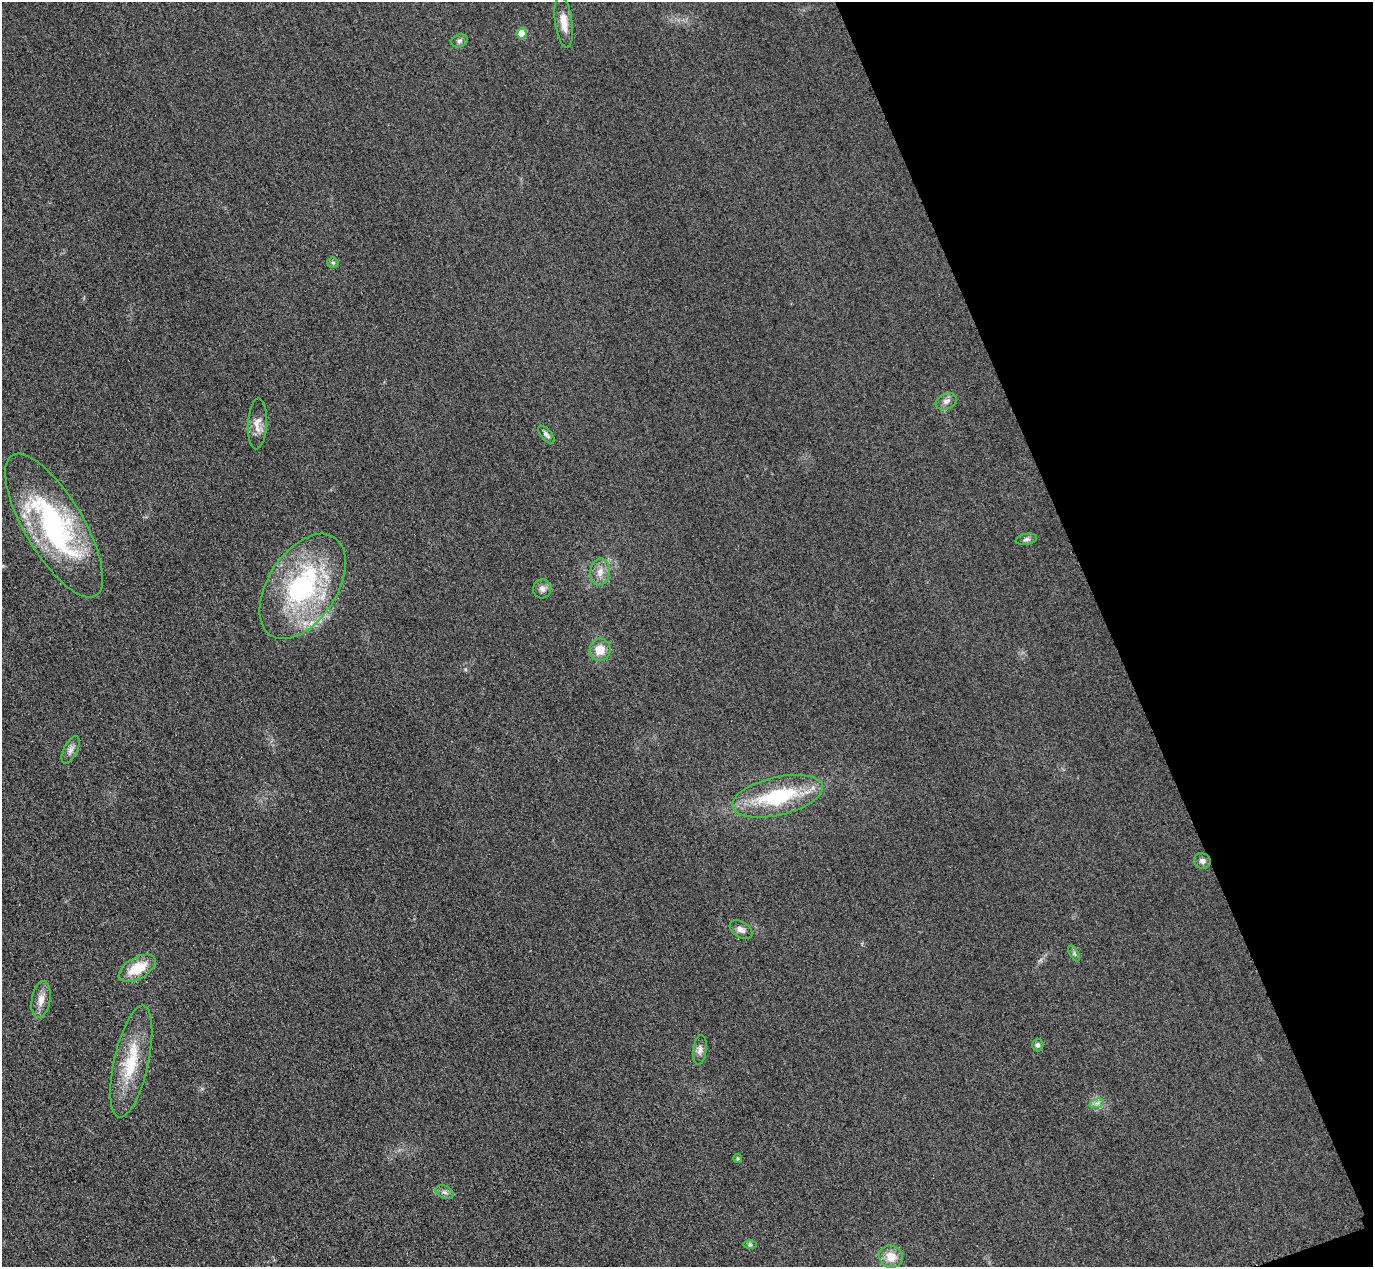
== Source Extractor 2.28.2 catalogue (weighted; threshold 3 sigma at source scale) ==
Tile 12 of 4 x 4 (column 4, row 3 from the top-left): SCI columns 4145-5515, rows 1568-2832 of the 5546 x 5533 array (HDU 1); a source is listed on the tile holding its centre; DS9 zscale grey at full resolution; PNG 1375 x 1269 px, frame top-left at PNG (2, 2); each listed source drawn as its Kron ellipse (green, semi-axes under 4 px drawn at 4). Shown black and unused: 19% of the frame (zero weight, under 3 of 4 exposures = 3% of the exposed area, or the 3 px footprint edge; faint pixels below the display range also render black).
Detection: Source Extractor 2.28.2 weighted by HDU 2 'WHT'; one run over the whole footprint, this tile lists its part. Background 0.139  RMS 0.019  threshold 0.0852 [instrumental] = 3 sigma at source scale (4.5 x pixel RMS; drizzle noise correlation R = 1.50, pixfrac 1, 0.05/0.05 arcsec/px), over >= 5 px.
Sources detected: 29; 1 inside a brighter listed object's ellipse — not listed separately; the other 28 listed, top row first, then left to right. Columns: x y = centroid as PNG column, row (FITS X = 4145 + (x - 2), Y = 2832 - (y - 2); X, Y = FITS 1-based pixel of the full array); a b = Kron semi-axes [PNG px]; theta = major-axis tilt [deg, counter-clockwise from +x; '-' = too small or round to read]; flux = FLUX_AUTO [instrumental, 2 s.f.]
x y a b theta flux
564 22 26 8 -82 24
522 33 5 5 - 41
459 41 8 6 17 5.3
333 263 6 5 - 3.1
946 401 11 7 22 9.2
257 424 25 9 87 20
546 435 11 5 -49 5.3
54 526 82 29 -59 360
1026 539 11 5 10 6
600 572 13 9 80 16
303 586 58 34 57 290
542 589 9 9 - 8.9
600 650 11 10 - 29
71 750 15 6 63 9.5
778 796 46 19 13 140
1202 861 8 7 - 8.3
741 930 12 8 -33 10
1074 954 9 4 -59 3.3
137 968 20 11 29 54
41 1000 19 9 81 17
1038 1045 6 5 - 4.5
700 1050 15 6 83 9.2
131 1061 57 17 77 93
1097 1103 7 4 18 5.7
738 1158 4 4 - 2.3
444 1192 9 6 -26 6.1
750 1245 6 4 -1 3.2
891 1257 12 11 - 25